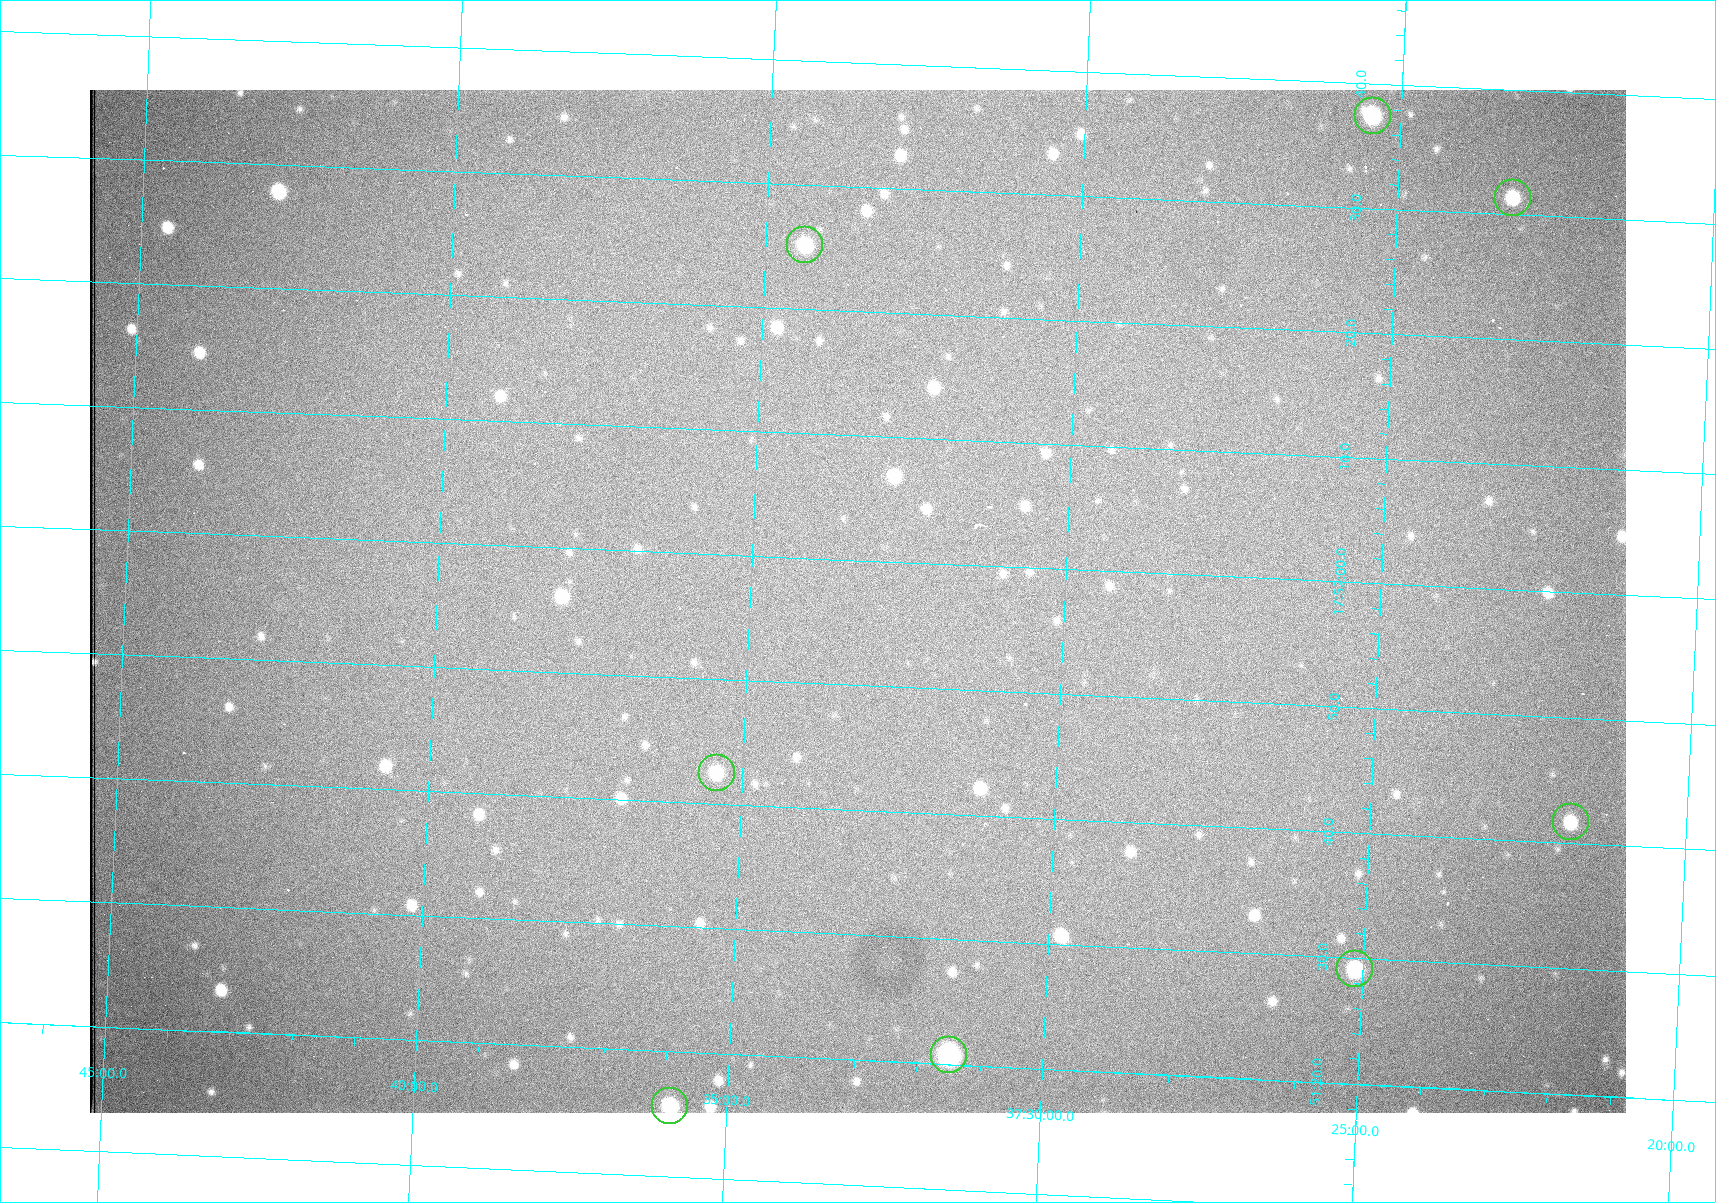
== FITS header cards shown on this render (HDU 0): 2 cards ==
NAXIS1  =                 1536 /fastest changing axis
NAXIS2  =                 1023 /next to fastest changing axis

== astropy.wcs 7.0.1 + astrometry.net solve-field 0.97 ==
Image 1536 x 1023 px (HDU 0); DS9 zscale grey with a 90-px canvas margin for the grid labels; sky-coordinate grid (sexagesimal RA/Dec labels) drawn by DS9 from the SOLVED WCS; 8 Tycho-2 reference stars matched to detected sources circled (green)
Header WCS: RA---TAN/DEC--TAN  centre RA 17:51:57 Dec +37:33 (267.99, +37.55 deg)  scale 0.958 arcsec/px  FOV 24.5' x 16.3'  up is +87 deg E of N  parity flipped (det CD > 0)
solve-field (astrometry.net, Tycho-2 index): VERIFIED the header's WCS against the Tycho-2 star catalogue (8 matches, 0 conflicts) and refined it, rather than solving blind
Solved WCS: RA---TAN-SIP/DEC--TAN-SIP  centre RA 17:51:57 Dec +37:33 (267.99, +37.55 deg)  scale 0.956 arcsec/px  FOV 24.5' x 16.3'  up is +87 deg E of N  parity flipped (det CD > 0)
The solver's refit moves the header's centre by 1 arcsec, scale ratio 0.9979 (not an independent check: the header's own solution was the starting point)
Tycho-2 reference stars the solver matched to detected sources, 8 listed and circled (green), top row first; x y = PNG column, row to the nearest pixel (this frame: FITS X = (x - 90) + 1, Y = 1023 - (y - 90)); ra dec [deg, ICRS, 3 dp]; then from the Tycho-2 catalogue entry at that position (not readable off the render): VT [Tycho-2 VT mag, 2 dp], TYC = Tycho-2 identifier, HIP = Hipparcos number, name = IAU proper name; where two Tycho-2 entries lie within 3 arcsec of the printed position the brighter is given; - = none
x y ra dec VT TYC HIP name
1373 116 268.156 +37.424 11.25 2620-712-1 - -
1513 198 268.131 +37.386 12.62 2620-526-1 - -
805 245 268.105 +37.573 11.82 3089-995-1 - -
717 773 267.927 +37.590 11.84 3089-1137-1 - -
1571 822 267.924 +37.364 11.94 2620-391-1 - -
1355 969 267.871 +37.419 11.35 2620-812-1 - -
949 1055 267.836 +37.525 9.96 3089-889-1 - -
670 1106 267.815 +37.598 11.54 3089-1081-1 - -